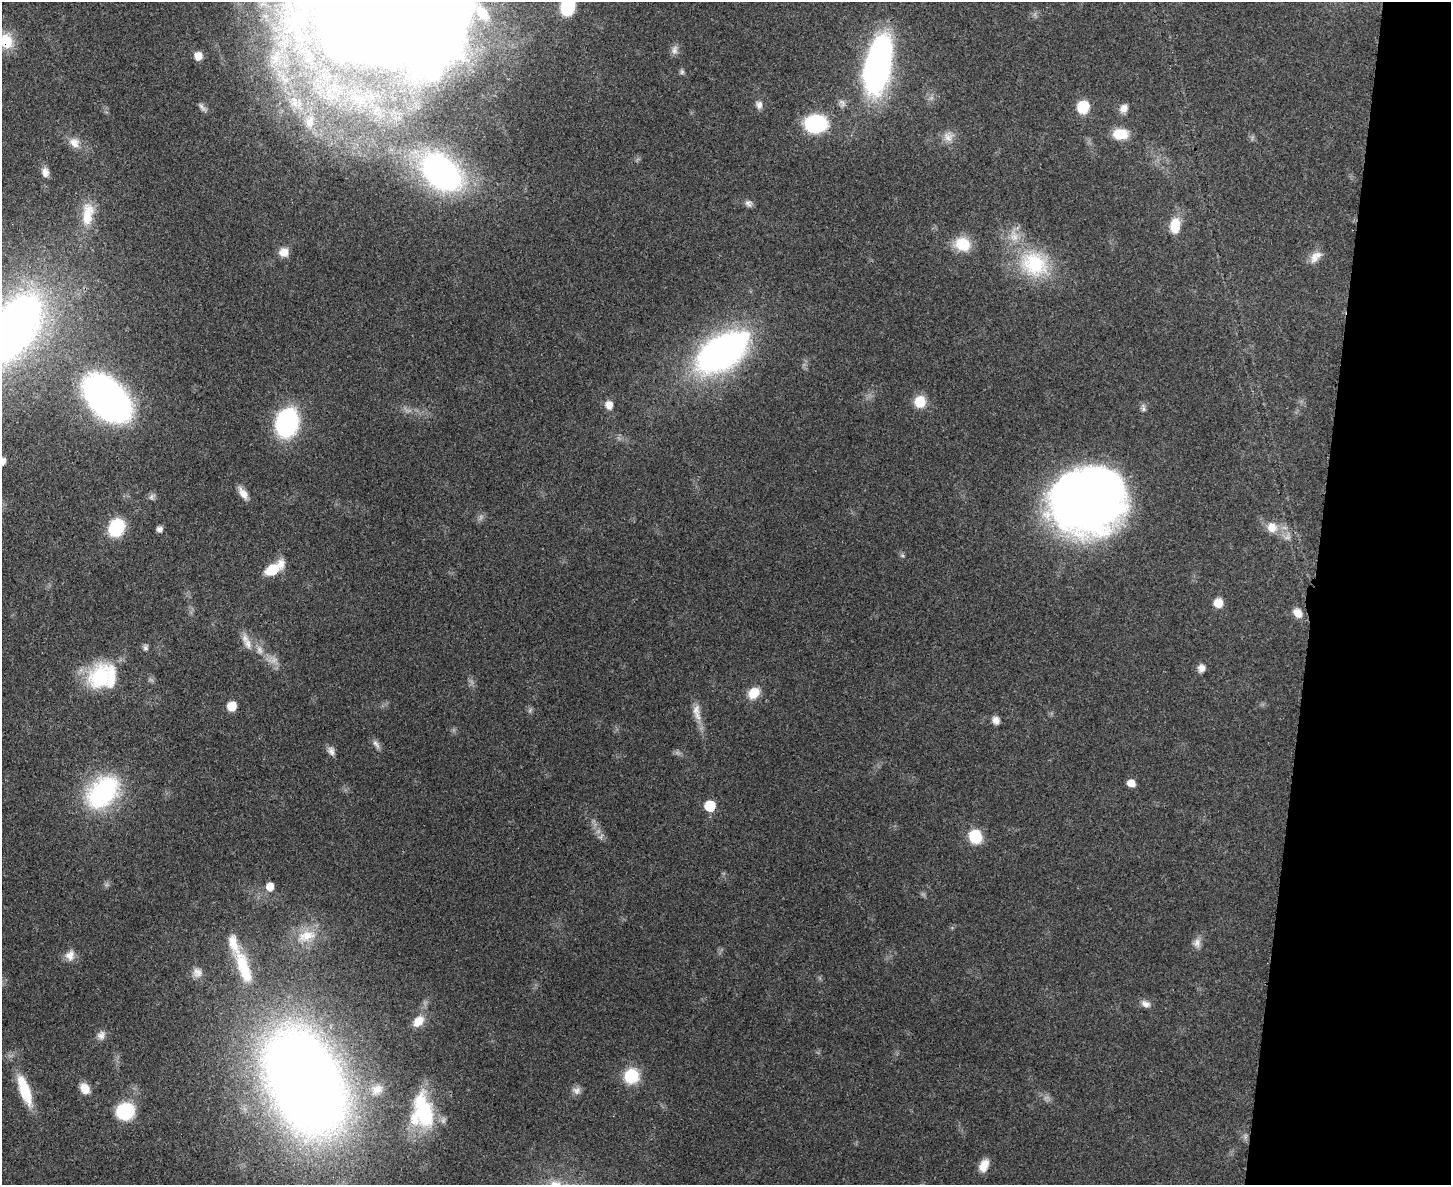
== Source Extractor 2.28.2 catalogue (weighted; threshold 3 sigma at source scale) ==
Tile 6 of 3 x 4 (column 3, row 2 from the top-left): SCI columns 3224-4672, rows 2389-3571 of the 4875 x 4778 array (HDU 1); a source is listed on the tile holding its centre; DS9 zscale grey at full resolution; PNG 1453 x 1187 px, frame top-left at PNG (2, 2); no overlay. Shown black and unused: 9% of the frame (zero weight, under 3 of 4 exposures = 7% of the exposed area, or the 3 px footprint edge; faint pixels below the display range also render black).
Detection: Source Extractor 2.28.2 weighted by HDU 2 'WHT'; one run over the whole footprint, this tile lists its part. Background 0.441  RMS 0.0079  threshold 0.0357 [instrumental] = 3 sigma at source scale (4.5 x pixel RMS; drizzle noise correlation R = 1.50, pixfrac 1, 0.05/0.05 arcsec/px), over >= 5 px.
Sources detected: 79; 3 too faint to see at this stretch — not listed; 4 inside a brighter listed object's ellipse — not listed separately; the other 72 listed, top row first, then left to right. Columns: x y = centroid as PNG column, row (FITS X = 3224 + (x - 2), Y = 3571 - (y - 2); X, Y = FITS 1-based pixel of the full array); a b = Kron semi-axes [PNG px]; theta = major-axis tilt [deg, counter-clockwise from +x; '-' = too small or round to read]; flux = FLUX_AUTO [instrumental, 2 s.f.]
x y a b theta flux
567 7 16 12 78 46
379 10 116 71 -15 2300
6 41 21 16 -60 20
675 50 14 8 81 4
198 56 10 9 - 6.3
878 64 44 18 78 330
682 72 6 6 - 1.7
759 105 11 8 -82 3.9
1083 107 13 12 - 20
1124 108 12 10 59 5.2
309 122 15 10 79 7
816 124 18 15 5 77
1120 134 18 12 -2 16
948 138 14 10 -51 6.8
74 143 15 12 -39 8
45 172 13 9 -83 5
441 172 43 28 -41 250
748 203 10 7 -56 3.1
88 214 35 15 83 24
1175 226 20 12 86 15
963 244 19 16 -27 21
284 252 12 12 - 7.1
1315 257 18 11 75 7.8
1034 264 38 32 -34 62
12 329 49 24 55 860
721 352 56 31 33 290
107 398 34 21 -45 490
920 402 14 13 - 14
609 405 12 10 -79 6.1
287 423 23 17 76 130
2 461 8 7 - 3.7
243 493 17 7 -58 6.7
151 497 9 6 61 2.4
1087 499 65 56 21 610
116 527 18 14 64 37
1272 527 15 14 - 11
160 529 8 7 - 2.9
274 569 23 10 33 21
1218 603 11 10 - 8.6
1298 613 13 10 -51 7.2
248 643 17 9 -76 7.6
145 648 8 6 -57 2.1
1201 668 10 9 - 4.5
100 676 34 26 63 51
754 693 15 12 48 12
232 706 10 9 - 9.6
696 710 15 10 77 6.7
996 720 10 8 -62 4.5
376 744 15 6 -54 3.3
331 751 12 8 -70 3.9
1131 783 9 8 - 5.7
103 792 42 28 47 97
710 806 8 8 - 30
975 836 14 13 - 25
270 887 10 9 - 7.2
306 936 29 15 15 21
1197 943 13 9 89 4.9
70 955 14 11 69 6.7
244 968 51 16 -70 37
197 973 13 12 - 5.8
1146 1004 13 8 -16 4.4
418 1021 17 11 44 9.3
101 1035 12 9 79 4.5
631 1076 15 14 - 32
305 1083 75 47 -66 1500
85 1088 13 10 -58 8.8
377 1089 17 13 22 10
25 1090 40 13 -71 31
576 1091 11 9 -13 4.1
125 1111 16 15 - 49
423 1112 41 26 -83 60
984 1166 15 9 66 9.3
Overlapping masked pixels (flux is a lower limit): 4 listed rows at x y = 6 41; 878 64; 710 806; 305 1083
Isophote crosses this tile's border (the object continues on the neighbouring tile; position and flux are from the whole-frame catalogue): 7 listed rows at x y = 567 7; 379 10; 6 41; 878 64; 12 329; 2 461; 305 1083